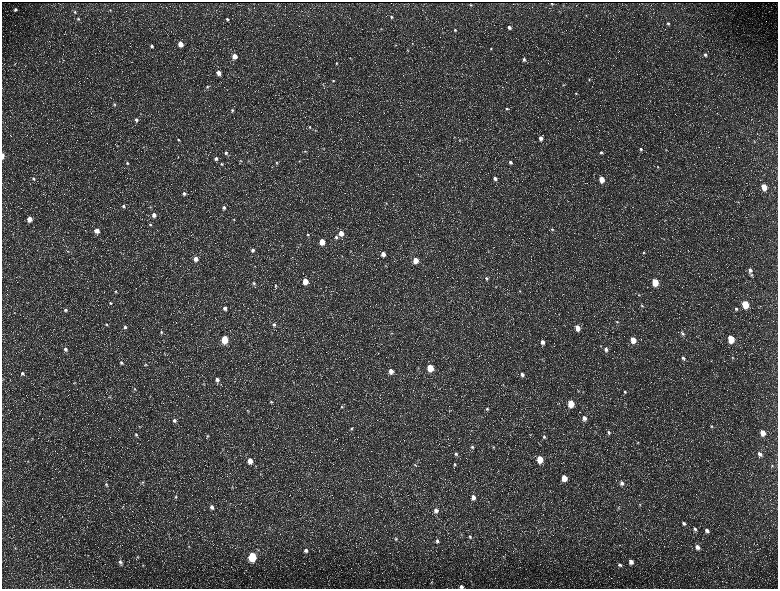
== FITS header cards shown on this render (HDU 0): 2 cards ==
NAXIS1  =                 1552 / length of data axis 1
NAXIS2  =                 1173 / length of data axis 2

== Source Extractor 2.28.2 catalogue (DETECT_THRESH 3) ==
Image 1552 x 1173 px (HDU 0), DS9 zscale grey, zoomed out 1/2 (1 PNG px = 2 x 2 image px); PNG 780 x 591 px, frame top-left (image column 1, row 1173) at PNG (2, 2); no overlay
Background 218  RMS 9.8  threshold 29.3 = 3 sigma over >= 5 px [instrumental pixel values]
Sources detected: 235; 35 cannot appear on this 1/2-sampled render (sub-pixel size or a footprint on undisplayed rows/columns) and are not listed; the other 200 listed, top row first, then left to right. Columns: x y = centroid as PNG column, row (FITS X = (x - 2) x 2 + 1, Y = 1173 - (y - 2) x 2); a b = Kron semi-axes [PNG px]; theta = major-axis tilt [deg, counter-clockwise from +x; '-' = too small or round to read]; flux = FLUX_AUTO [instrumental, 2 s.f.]
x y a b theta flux
552 3 2 2 - 780
470 5 2 2 - 1400
15 9 4 4 - 4900
110 10 3 3 - 1300
75 12 4 4 - 2700
586 15 3 2 - 1100
391 17 4 3 - 3000
78 19 4 4 - 2800
227 19 4 3 - 2900
668 23 4 3 - 3600
509 28 5 4 - 6800
381 29 4 2 - 1100
455 30 4 4 - 3100
180 44 4 3 - 22000
412 44 3 3 - 1200
152 46 3 3 - 4000
491 49 4 3 - 2200
408 50 4 3 - 1500
705 55 4 4 - 4600
235 56 4 3 - 21000
350 58 3 2 - 860
524 59 4 4 - 4600
185 62 3 2 - 670
336 63 4 3 - 1900
15 64 4 3 - 1700
219 73 4 4 - 15000
589 79 4 3 - 1600
333 81 4 3 - 2300
563 85 4 3 - 1800
207 87 4 3 - 2200
576 93 3 3 - 1600
114 104 6 4 -51 3200
507 109 5 4 - 3600
232 110 4 3 - 2700
136 120 4 4 - 6200
310 127 3 3 - 2000
540 138 4 4 - 10000
178 140 4 3 - 2800
459 140 3 2 - 1000
754 141 4 3 - 1500
117 146 4 3 - 1300
324 149 3 2 - 910
641 149 4 4 - 4100
666 150 4 3 - 1500
305 151 4 4 - 2100
601 152 4 3 - 3300
226 153 5 5 - 4900
2 156 4 2 - 15000
216 158 4 4 - 5600
241 161 4 3 - 1500
299 161 4 3 - 1500
510 162 4 3 - 5200
127 163 4 4 - 2800
277 163 4 3 - 2100
222 164 4 4 - 2900
657 167 3 3 - 1500
420 176 3 2 - 880
33 178 4 4 - 2800
495 178 4 3 - 7700
601 179 4 3 - 32000
764 187 5 4 - 36000
184 193 4 4 - 4900
738 202 3 3 - 1200
386 203 3 3 - 1200
123 206 4 4 - 4000
150 207 4 3 - 1400
625 207 4 1 - 860
224 208 4 4 - 6400
154 215 4 4 - 12000
29 219 4 4 - 20000
234 220 4 3 - 1800
150 224 4 4 - 2400
552 229 4 4 - 3300
97 231 4 4 - 17000
341 233 4 4 - 19000
13 234 3 3 - 1200
308 235 4 4 - 2800
336 237 5 4 - 4700
664 239 3 2 - 940
322 242 4 4 - 31000
300 244 4 3 - 1700
253 250 5 5 - 7000
68 251 3 2 - 1300
351 251 3 2 - 880
644 252 4 4 - 2600
383 254 4 4 - 15000
342 256 3 2 - 1100
196 259 5 4 - 15000
415 260 4 4 - 29000
385 265 4 3 - 1700
254 266 3 3 - 1300
750 270 6 5 - 9100
486 278 4 4 - 3200
305 281 4 4 - 40000
655 282 5 4 - 65000
254 283 4 4 - 3700
276 285 5 4 - 2700
496 287 3 2 - 920
115 291 4 4 - 2100
520 291 4 3 - 1900
639 295 4 3 - 2100
111 303 3 3 - 2100
745 304 5 4 - 88000
642 306 4 3 - 2100
225 308 4 3 - 6600
736 309 5 4 - 4000
66 310 5 4 - 4400
617 322 4 3 - 1700
106 324 4 4 - 2400
274 325 5 5 - 4900
125 327 4 4 - 4600
577 328 4 3 - 22000
161 332 5 4 - 3000
392 333 4 2 - 1400
682 333 5 4 - 4000
225 339 5 4 - 90000
731 339 5 4 - 73000
633 340 5 4 - 30000
542 342 5 4 - 9800
65 349 4 4 - 5500
606 349 5 4 - 6200
683 358 6 4 -52 5600
732 358 4 3 - 1800
121 363 4 4 - 3400
146 364 4 3 - 2200
418 368 4 3 - 1700
430 368 5 4 - 62000
391 371 5 4 - 15000
22 373 5 4 - 4600
522 374 5 4 - 7200
217 380 5 4 - 8600
75 382 3 3 - 1300
294 382 3 2 - 940
203 384 4 3 - 2000
135 389 5 3 - 2300
625 392 5 4 - 3300
110 397 4 3 - 1500
271 402 5 4 - 2600
571 403 5 4 - 51000
625 403 4 2 - 1100
342 407 4 4 - 3000
487 409 4 4 - 2700
247 411 4 3 - 1800
584 418 5 4 - 9800
174 420 4 4 - 5600
711 426 5 5 - 3500
139 427 4 3 - 1300
351 429 5 5 - 3100
595 431 4 2 - 1100
609 432 5 4 - 3500
763 433 5 4 - 21000
136 435 5 4 - 3200
207 436 4 4 - 2500
544 437 5 4 - 3600
32 438 4 2 - 1400
638 443 5 3 - 2300
472 447 5 4 - 4300
493 447 4 3 - 1600
456 454 5 4 - 4200
760 454 6 5 - 8700
540 459 5 4 - 51000
28 461 4 3 - 2000
250 461 5 4 - 23000
455 464 5 4 - 2600
415 465 5 4 - 2500
772 466 5 3 - 2100
261 474 4 3 - 1400
564 478 5 4 - 31000
143 482 4 3 - 2100
622 483 6 5 - 7500
106 485 6 5 - 4200
232 487 4 3 - 1800
176 497 5 4 - 3200
473 497 5 4 - 12000
640 505 4 3 - 2000
212 507 5 4 - 7600
618 508 4 3 - 1900
436 510 6 5 - 9600
684 523 5 5 - 5100
695 529 6 4 -49 5100
707 531 6 5 - 7800
461 534 4 3 - 1900
180 535 3 2 - 1300
470 536 6 4 -45 3500
396 539 4 4 - 2500
47 540 3 2 - 1100
437 541 5 4 - 5200
189 547 4 4 - 2500
697 547 6 5 - 11000
15 548 4 3 - 1600
306 550 5 5 - 7000
252 556 5 4 - 160000
137 557 4 4 - 2000
504 557 5 2 - 1500
120 562 6 5 - 6000
631 562 5 4 - 13000
143 565 4 3 - 1700
620 565 5 4 - 4100
431 583 5 4 - 2600
461 586 4 4 - 6900
At the frame edge (FLAGS 8, measured only in part): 2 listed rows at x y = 2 156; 461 586
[35 sub-pixel or undisplayed-footprint detections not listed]